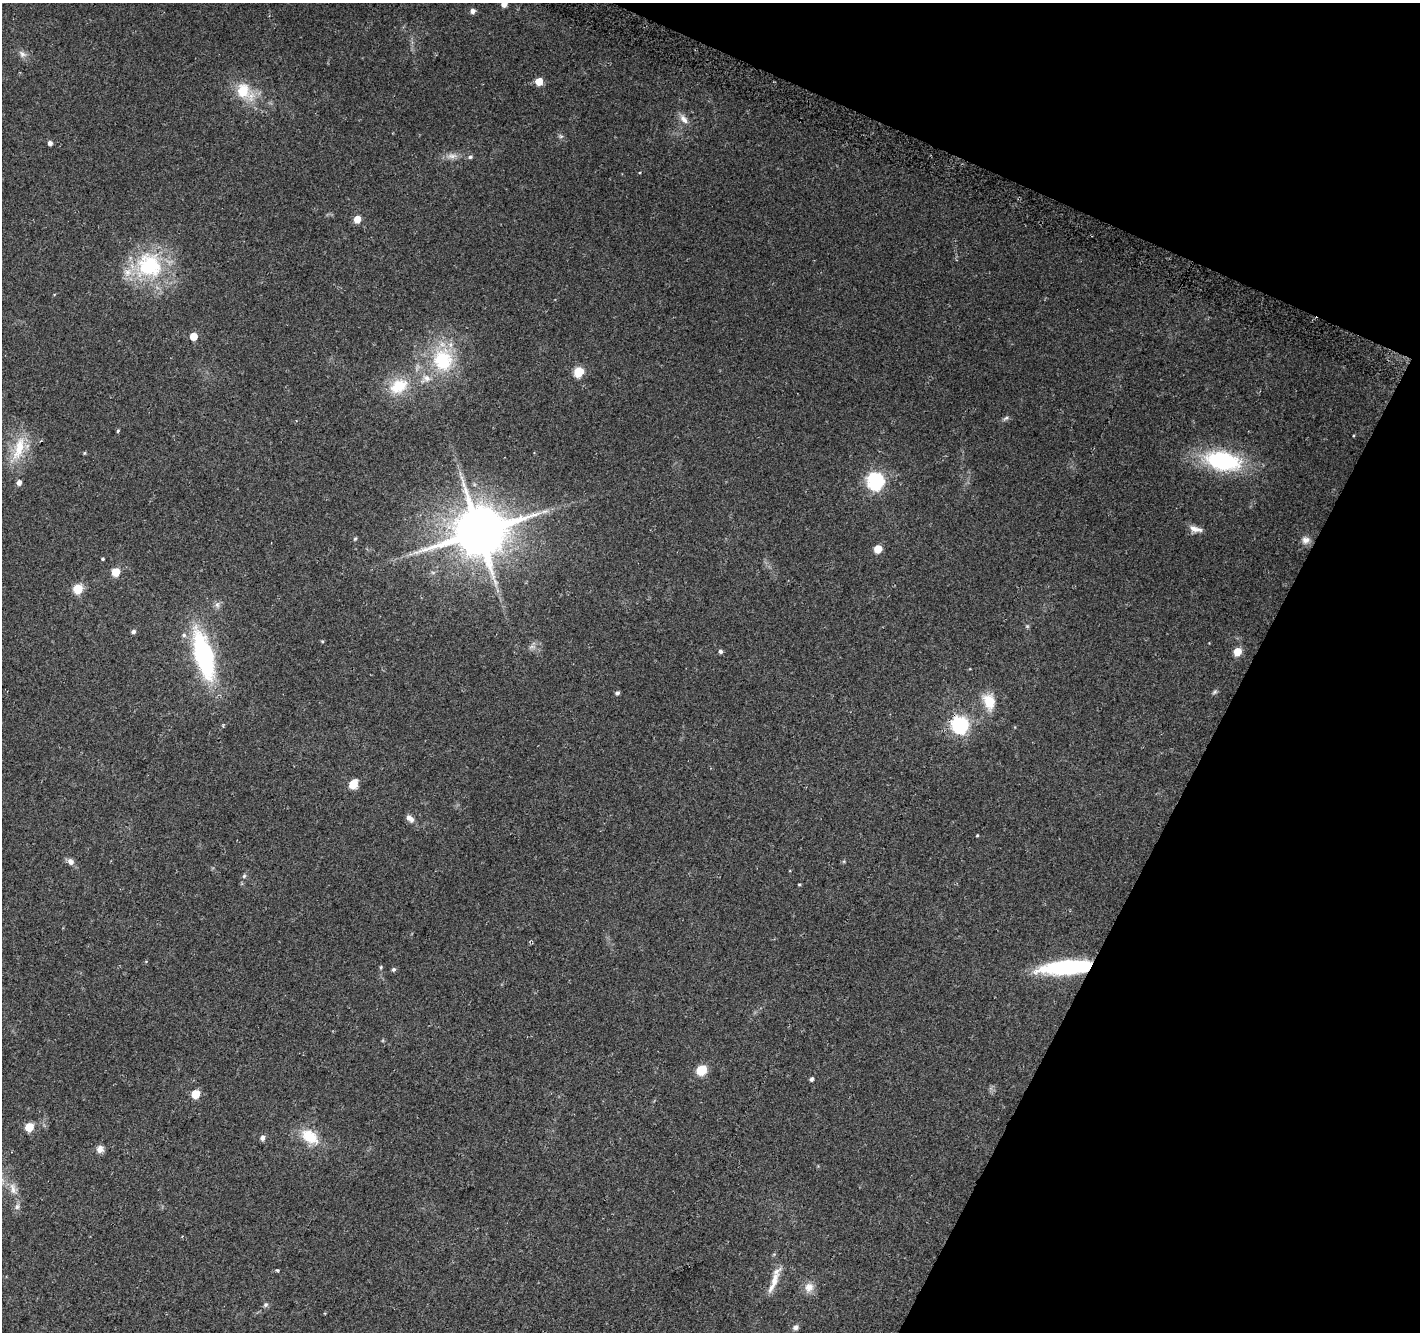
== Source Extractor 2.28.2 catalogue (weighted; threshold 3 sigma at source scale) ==
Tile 8 of 4 x 4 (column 4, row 2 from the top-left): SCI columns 4278-5695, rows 2958-4287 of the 5709 x 5850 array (HDU 1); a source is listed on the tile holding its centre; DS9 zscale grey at full resolution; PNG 1422 x 1334 px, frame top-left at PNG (2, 3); no overlay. Shown black and unused: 21% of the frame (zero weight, under 2 of 3 exposures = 2% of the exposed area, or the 3 px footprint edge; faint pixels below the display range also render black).
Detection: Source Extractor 2.28.2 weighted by HDU 2 'WHT'; one run over the whole footprint, this tile lists its part. Background 0.0558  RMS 0.011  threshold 0.0496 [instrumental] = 3 sigma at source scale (4.5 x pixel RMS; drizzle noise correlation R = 1.50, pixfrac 1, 0.0396/0.0396 arcsec/px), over >= 5 px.
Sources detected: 69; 3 inside a brighter listed object's ellipse — not listed separately; the other 66 listed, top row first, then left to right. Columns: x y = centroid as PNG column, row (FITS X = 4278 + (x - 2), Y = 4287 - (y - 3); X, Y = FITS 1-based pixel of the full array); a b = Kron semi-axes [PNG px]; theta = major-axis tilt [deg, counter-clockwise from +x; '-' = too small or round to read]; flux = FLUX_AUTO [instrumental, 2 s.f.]
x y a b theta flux
504 4 5 5 - 8
472 11 5 5 - 4.8
22 54 10 7 -57 4.4
539 81 5 5 - 19
244 91 28 19 -48 33
684 119 14 7 -51 7.1
561 136 6 5 - 2.1
50 143 4 4 - 4.1
452 156 15 7 6 6.7
470 157 5 5 - 2.1
357 219 5 5 - 18
149 265 38 35 -19 90
193 336 5 5 - 14
443 360 33 29 -85 69
578 372 6 5 - 56
399 386 24 16 31 33
1006 418 9 4 35 2.2
118 431 5 3 - 1.3
19 448 41 13 74 31
84 453 5 3 - 1
1223 461 36 19 -12 110
875 481 7 7 - 290
19 483 5 5 - 5.4
545 511 11 4 9 4.2
1195 529 18 7 -16 7.1
479 532 17 14 25 5400
355 539 5 4 - 1.3
1306 540 11 9 26 6.2
878 549 5 5 - 18
103 559 4 4 - 1.3
116 572 5 5 - 32
78 589 5 5 - 49
217 605 9 7 -89 3.6
133 632 5 4 - 3.2
322 641 4 4 - 1.2
532 647 7 4 -18 2.5
721 651 5 5 - 2.5
1237 652 5 5 - 23
204 655 39 15 -74 180
1214 692 7 4 53 1.8
617 693 5 4 - 2.8
989 702 17 12 -74 23
960 725 7 7 - 310
353 784 6 5 - 38
408 818 8 7 - 3.8
977 835 3 3 - 0.92
71 862 9 7 -46 4.9
244 876 6 5 - 1.7
799 884 5 3 - 0.99
381 967 5 4 - 1.2
1067 967 52 13 4 110
394 969 5 4 - 2.2
701 1070 6 5 - 55
811 1079 4 3 - 2.8
195 1094 5 5 - 27
29 1127 5 5 - 30
310 1136 25 15 -37 28
262 1138 5 5 - 4.8
100 1149 9 8 - 5.6
13 1189 18 7 -74 9.1
17 1207 9 6 63 3.2
277 1270 4 3 - 1.1
774 1282 37 7 67 14
809 1287 14 11 79 9.3
265 1305 6 5 - 2.3
796 1327 7 6 - 3.2
Overlapping masked pixels (flux is a lower limit): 1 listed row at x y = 1067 967
Isophote crosses this tile's border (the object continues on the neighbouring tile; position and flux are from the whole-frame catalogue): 1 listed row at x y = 504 4